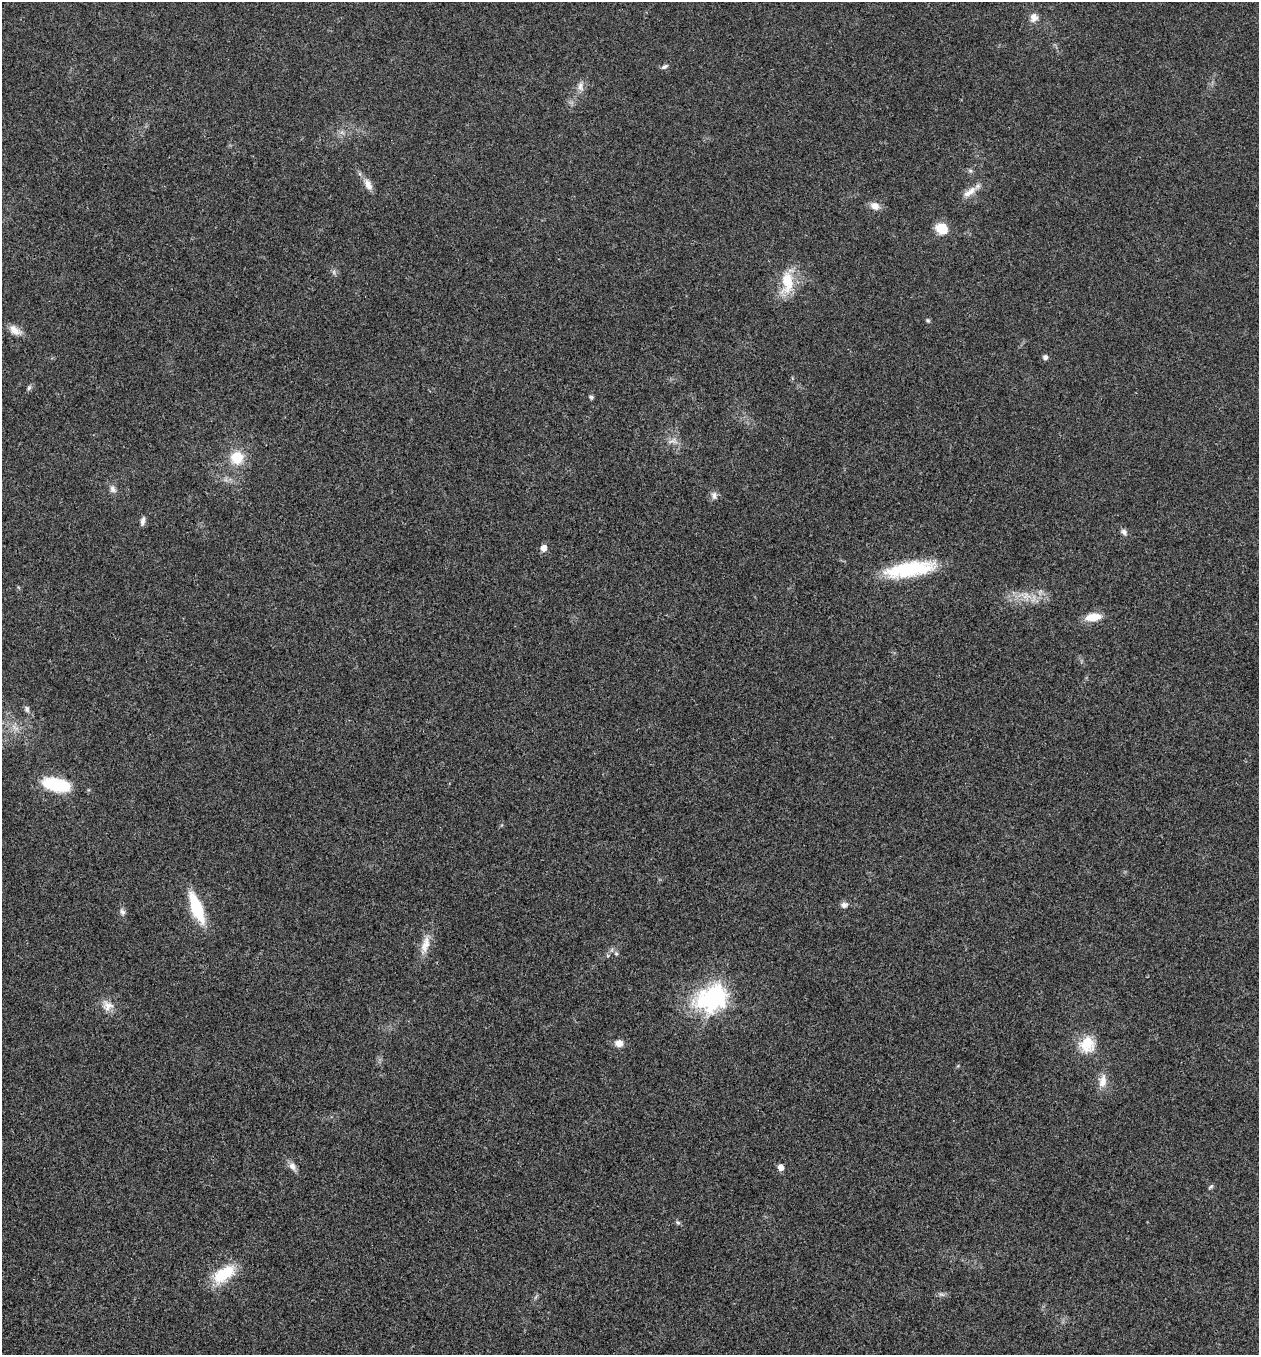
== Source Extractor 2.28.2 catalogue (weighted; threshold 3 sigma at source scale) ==
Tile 11 of 4 x 4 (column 3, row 3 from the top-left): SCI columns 2783-4039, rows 1355-2707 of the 5432 x 5418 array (HDU 1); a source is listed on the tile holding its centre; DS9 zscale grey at full resolution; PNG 1261 x 1357 px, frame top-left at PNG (2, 2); no overlay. Shown black and unused: <1% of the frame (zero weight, under 3 of 4 exposures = <1% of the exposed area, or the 3 px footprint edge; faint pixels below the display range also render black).
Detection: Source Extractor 2.28.2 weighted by HDU 2 'WHT'; one run over the whole footprint, this tile lists its part. Background 0.0221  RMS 0.0041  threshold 0.0183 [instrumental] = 3 sigma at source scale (4.5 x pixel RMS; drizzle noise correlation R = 1.50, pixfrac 1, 0.05/0.05 arcsec/px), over >= 5 px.
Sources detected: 42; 1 too faint to see at this stretch — not listed; the other 41 listed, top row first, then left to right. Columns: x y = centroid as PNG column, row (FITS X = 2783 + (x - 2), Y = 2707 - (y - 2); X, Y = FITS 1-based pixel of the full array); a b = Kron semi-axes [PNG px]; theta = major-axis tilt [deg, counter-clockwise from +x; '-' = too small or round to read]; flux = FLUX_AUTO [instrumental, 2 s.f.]
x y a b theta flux
1034 17 10 9 - 2.9
665 67 10 5 27 1
580 86 14 8 88 2.5
368 185 16 8 -62 3.2
969 192 21 8 37 4.2
875 206 11 8 -27 3.3
942 228 11 9 -24 9.3
787 282 31 15 88 12
928 320 6 5 - 0.6
15 330 17 10 -34 3.6
1045 357 5 5 - 1.6
29 388 7 5 46 0.85
591 397 5 4 - 1.1
237 458 16 15 - 9.6
113 489 11 8 -55 1.8
714 495 11 7 -86 1.7
143 521 11 5 82 1.6
1124 532 8 7 - 1.4
544 548 6 5 - 3.6
909 569 57 16 9 29
1026 596 13 9 16 4.2
1093 617 19 9 7 6.2
27 709 9 6 -73 1.2
15 727 13 5 -36 2.3
56 784 31 14 -13 21
844 905 9 8 - 1.6
197 908 26 9 -69 25
122 912 10 7 -67 1.4
425 944 27 10 75 5.8
616 954 6 5 - 0.71
715 997 14 10 32 140
107 1005 16 14 -21 4.3
619 1043 9 8 - 3.2
1087 1045 22 21 - 10
1102 1081 19 10 82 4.5
292 1166 12 8 -51 2.3
781 1167 6 5 - 2.9
1211 1187 8 4 41 0.68
678 1222 7 5 -22 0.79
224 1274 27 14 35 17
941 1294 9 4 -19 0.92